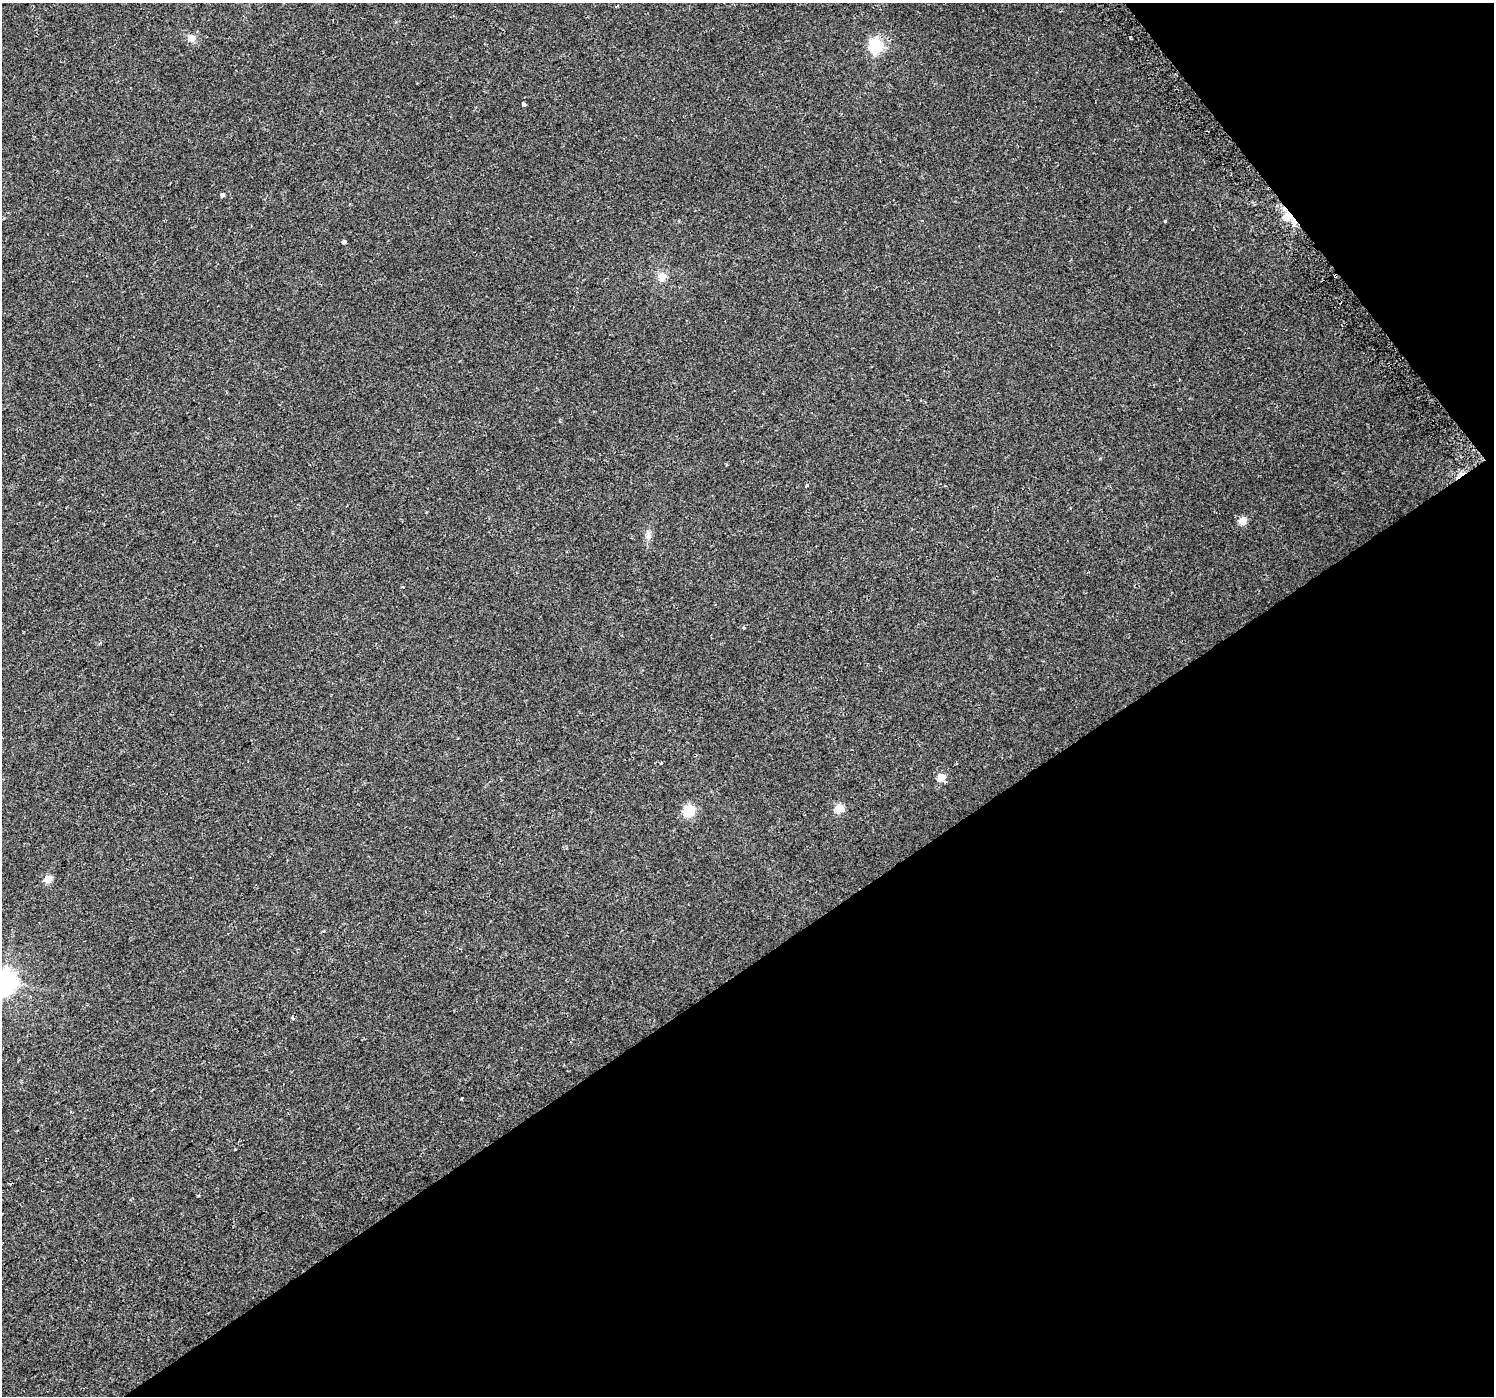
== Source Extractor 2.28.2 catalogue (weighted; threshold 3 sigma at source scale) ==
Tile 12 of 4 x 4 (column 4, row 3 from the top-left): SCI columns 4506-5997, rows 1611-3004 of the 6020 x 5942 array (HDU 1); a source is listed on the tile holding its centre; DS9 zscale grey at full resolution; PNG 1496 x 1398 px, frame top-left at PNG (2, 3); no overlay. Shown black and unused: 35% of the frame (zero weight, under 2 of 3 exposures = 2% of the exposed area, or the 3 px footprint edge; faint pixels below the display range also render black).
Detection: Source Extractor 2.28.2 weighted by HDU 2 'WHT'; one run over the whole footprint, this tile lists its part. Background 0.0256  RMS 0.0049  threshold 0.0219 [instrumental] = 3 sigma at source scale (4.5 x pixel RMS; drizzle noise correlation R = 1.50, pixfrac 1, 0.0396/0.0396 arcsec/px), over >= 5 px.
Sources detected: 23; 3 cosmic-ray / hot-pixel residue — not listed; the other 20 listed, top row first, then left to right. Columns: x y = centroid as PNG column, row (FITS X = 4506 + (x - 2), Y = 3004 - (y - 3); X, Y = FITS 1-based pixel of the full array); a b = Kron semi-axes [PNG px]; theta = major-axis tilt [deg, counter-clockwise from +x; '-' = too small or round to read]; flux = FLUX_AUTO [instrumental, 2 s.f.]
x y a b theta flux
191 38 10 9 - 3.1
876 46 6 6 - 95
524 104 4 4 - 1.8
222 195 4 4 - 1.3
1288 216 14 11 14 6.7
344 241 4 4 - 1.1
662 277 12 11 - 3.6
1100 458 5 3 - 0.39
807 486 4 3 - 0.87
1242 521 11 9 55 3
648 535 13 7 -76 2.2
403 587 3 3 - 0.51
744 627 4 3 - 0.5
941 777 5 5 - 11
839 808 5 5 - 17
688 811 6 5 - 39
48 879 5 5 - 11
3 981 8 8 - 450
292 1018 5 3 - 0.8
461 1099 3 2 - 0.53
Overlapping masked pixels (flux is a lower limit): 1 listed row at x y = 1288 216
Isophote crosses this tile's border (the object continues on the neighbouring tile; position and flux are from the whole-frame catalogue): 1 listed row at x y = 3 981
Unlisted compact peaks at least as high as the median listed source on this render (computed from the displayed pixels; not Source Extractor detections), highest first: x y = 1165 221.